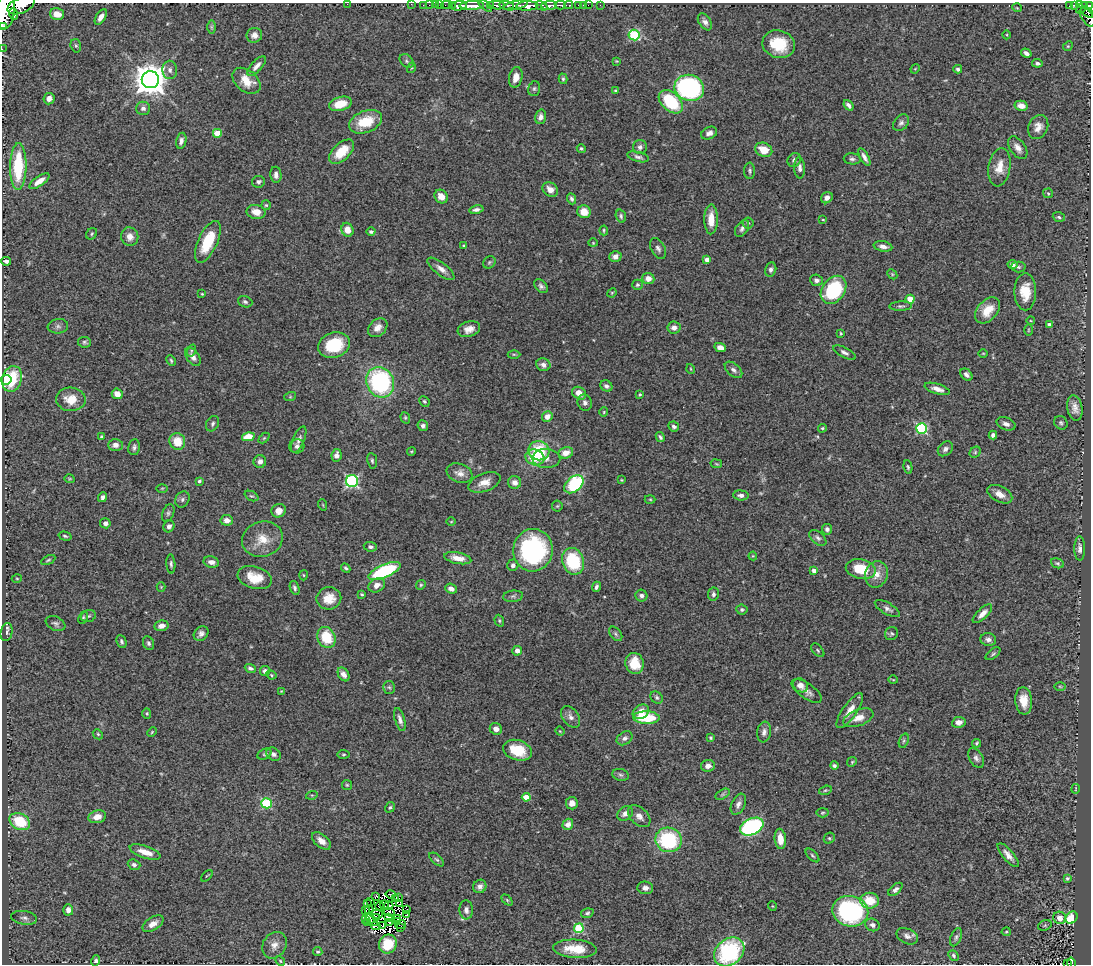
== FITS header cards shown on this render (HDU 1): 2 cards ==
NAXIS1  =                 1089
NAXIS2  =                  962

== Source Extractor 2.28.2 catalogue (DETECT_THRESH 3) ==
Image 1089 x 962 px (HDU 1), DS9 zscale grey, 1 PNG px = 1 image px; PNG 1093 x 966 px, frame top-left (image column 1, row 962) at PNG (2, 3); each listed source drawn as its Kron ellipse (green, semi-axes under 4 px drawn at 4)
Background 0.812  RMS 0.056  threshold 0.167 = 3 sigma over >= 5 px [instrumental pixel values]
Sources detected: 414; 9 with non-positive FLUX_AUTO (blend fragments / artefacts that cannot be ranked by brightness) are neither listed nor drawn; the other 405 listed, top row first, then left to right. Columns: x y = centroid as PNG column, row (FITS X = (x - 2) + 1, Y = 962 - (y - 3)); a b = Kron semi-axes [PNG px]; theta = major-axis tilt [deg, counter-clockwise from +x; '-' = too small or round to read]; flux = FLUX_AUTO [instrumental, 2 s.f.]
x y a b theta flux
347 4 2 2 - 3.8
411 4 2 2 - 13
21 5 14 8 23 3100
423 5 2 2 - 12
429 5 2 2 - 13
436 5 3 2 - 20
440 5 2 2 - 19
447 5 6 2 -1 19
497 5 8 3 -3 470
506 5 7 2 -3 250
516 5 12 3 12 650
560 5 6 3 -2 210
569 5 4 2 - 140
578 5 3 3 - 49
583 5 2 2 - 11
588 5 2 2 - 11
600 5 2 2 - 9.9
1075 5 4 3 - 120
1080 5 3 2 - 78
1089 5 3 2 - 100
452 6 2 2 - 88
459 6 8 4 7 1200
472 6 12 3 3 2000
485 6 8 4 -37 160
491 6 3 3 - 300
527 6 11 4 3 2400
541 6 6 3 -28 550
549 6 8 4 5 990
1069 6 3 3 - 69
1017 8 5 3 - 2.9
1082 8 7 3 44 120
5 11 18 9 82 7300
1087 12 7 2 -38 54
13 14 6 3 -71 510
57 14 7 5 -15 43
101 17 8 4 59 23
1087 17 11 6 -53 270
705 22 9 6 -57 16
2 26 3 2 - 360
211 27 7 4 -90 6.2
254 35 8 7 - 20
634 35 5 5 - 310
1007 35 4 3 - 2.9
779 44 16 13 -16 130
76 46 7 5 -73 6.5
1068 46 5 4 - 4.4
2 49 2 2 - 11
1026 53 5 4 - 14
406 61 8 5 -42 8.6
616 61 4 3 - 3.1
1037 63 5 4 - 10
257 66 12 5 47 22
411 68 5 3 - 3.5
915 69 5 4 - 3.4
958 69 4 4 - 9.6
170 70 9 7 -88 17
516 77 10 6 77 28
563 79 5 4 - 5.9
150 80 8 8 - 6800
246 81 16 10 -39 65
689 88 15 13 -18 590
534 89 7 5 74 7.3
616 91 4 3 - 5.5
49 99 6 5 - 18
671 102 14 9 -44 230
340 104 11 7 16 75
849 105 6 3 -50 12
1021 106 6 5 - 29
143 108 7 6 - 13
541 117 7 5 74 16
365 122 17 11 21 110
901 123 9 6 50 12
1038 127 12 9 66 29
217 133 4 4 - 86
709 133 8 6 26 17
181 141 8 5 78 14
640 147 7 7 - 11
581 148 4 4 - 6.1
1018 148 13 7 -54 25
764 150 9 7 -24 60
342 152 15 8 44 86
638 157 11 5 -15 12
864 157 10 4 -61 15
852 159 8 5 -6 10
794 160 7 6 - 12
18 166 23 8 89 210
999 167 19 11 81 53
800 168 10 5 -87 14
750 171 8 5 -90 8.2
276 175 8 5 -85 19
39 181 12 5 35 29
258 182 6 6 - 12
550 189 8 6 -38 27
1048 193 5 4 - 4.8
441 197 7 6 - 33
827 198 6 5 - 15
571 199 6 4 -69 9.7
266 205 5 5 - 4.9
476 210 7 4 11 13
256 212 9 7 -11 39
584 212 7 6 - 52
621 216 7 5 -74 8
1059 217 6 4 -19 7.1
711 219 15 6 89 59
823 220 4 2 - 3
748 223 5 5 - 6.2
742 228 9 6 57 13
347 230 7 6 - 40
604 230 5 3 - 4.6
371 232 4 3 - 6.5
92 234 6 5 - 5.9
130 237 9 8 - 30
208 242 22 9 65 130
593 243 4 4 - 3.2
464 246 3 3 - 7.7
883 246 9 5 -10 17
658 248 11 7 -62 14
615 256 6 5 - 22
707 259 4 4 - 23
6 261 5 3 - 9.6
489 262 7 5 45 6.2
1012 264 5 4 - 19
1018 267 7 5 -2 7.3
441 269 16 6 -38 24
771 269 7 5 77 9.9
892 274 6 4 -46 4.8
648 279 6 5 - 30
816 280 6 5 - 14
638 285 5 5 - 7.4
541 286 8 5 -46 11
833 290 15 11 53 290
1025 292 18 11 -90 79
612 293 5 4 - 4
202 294 3 3 - 3.8
910 299 4 4 - 89
245 302 7 5 -21 8.6
901 306 11 4 1 10
988 310 15 10 48 69
1031 321 4 3 - 2.8
1049 324 4 4 - 11
58 326 10 7 7 14
378 328 11 8 42 28
674 328 6 6 - 19
469 329 11 7 18 28
1028 330 6 4 90 4.3
841 333 3 2 - 3.6
85 342 6 5 - 7
334 345 16 12 18 160
720 347 6 4 -24 21
191 350 6 3 71 5.6
845 352 12 5 -27 13
983 353 4 3 - 3.1
514 354 6 4 -1 5.4
193 357 10 6 -55 21
171 360 6 4 -63 5.4
543 365 7 6 - 17
691 369 5 3 - 3.1
733 370 10 6 -41 13
966 375 7 5 -48 14
12 379 13 9 74 170
6 380 5 4 - 28
380 382 16 13 -64 520
606 386 6 5 - 12
937 389 13 5 -16 25
579 393 7 6 - 37
117 394 5 5 - 39
640 394 3 3 - 4.1
290 397 6 4 19 5
71 399 15 12 -3 64
424 401 5 5 - 6.1
585 403 8 7 - 13
1075 408 13 7 -80 27
604 412 5 4 - 4.1
547 417 5 5 - 32
405 418 6 4 -71 5.3
1061 423 7 6 - 8
213 424 8 6 60 9.9
1006 424 10 6 -19 17
423 426 5 5 - 11
674 426 5 5 - 11
822 428 4 3 - 4.6
922 429 5 5 - 390
993 435 4 4 - 11
101 437 4 2 - 4.1
248 437 6 4 13 58
660 437 5 3 - 7.3
264 438 6 4 45 4.3
299 440 14 5 67 16
177 441 8 8 - 70
115 445 7 6 - 23
297 446 7 7 - 14
134 447 8 5 80 10
945 449 8 6 42 15
411 451 4 3 - 4.1
539 451 10 9 - 150
975 452 6 5 - 5.8
566 453 7 5 13 37
336 455 6 5 - 20
535 457 9 8 - 89
546 458 14 9 -1 26
260 461 6 6 - 19
372 461 8 5 -82 7.6
716 464 6 3 -9 3.6
908 467 7 4 -82 6.4
460 473 13 9 -20 25
69 479 5 4 - 4
622 480 4 3 - 3.6
199 481 4 3 - 6.4
352 481 6 6 - 560
485 482 17 9 21 40
514 482 6 6 - 20
574 484 11 7 39 300
162 488 5 3 - 3.6
1000 494 13 8 -27 34
741 495 7 5 -5 16
251 496 7 4 -24 6.3
103 497 5 3 - 10
182 499 8 7 - 11
650 499 5 3 - 3.8
323 505 6 3 -72 3.7
557 506 5 5 - 4.7
279 511 7 6 - 26
168 513 9 5 68 9
227 520 6 5 - 24
451 522 5 3 - 3
105 523 5 5 - 16
169 526 6 5 - 13
827 529 5 5 - 11
65 536 6 4 -16 6.1
818 538 10 6 -41 12
262 539 20 17 18 75
370 547 6 4 -7 8.9
1080 548 12 5 -89 16
533 550 21 19 82 540
753 556 4 4 - 3.7
458 558 13 5 -11 41
48 560 8 3 26 5.4
573 561 13 11 -70 220
211 562 8 5 -11 20
1057 563 7 5 -20 6.7
171 564 9 4 -86 8.4
513 565 6 5 - 11
346 568 5 4 - 6.1
861 569 15 9 -13 120
384 571 17 6 23 330
814 571 4 4 - 20
876 574 13 11 66 42
303 575 5 3 - 3.7
255 578 17 11 -16 73
17 579 5 3 - 3.7
377 585 9 6 29 23
421 585 5 4 - 5.6
161 587 4 4 - 3.7
596 587 5 3 - 8.4
295 588 7 4 -71 8.1
451 589 6 5 - 15
362 594 4 3 - 4.9
713 594 6 5 - 11
513 596 10 5 5 10
641 596 6 6 - 13
329 598 12 11 - 55
887 609 14 5 -29 15
742 610 5 5 - 7.1
982 614 12 5 44 28
88 616 8 5 16 8.7
83 617 6 4 64 5.6
499 621 6 4 -71 5.1
55 623 10 7 -24 11
161 626 7 5 11 19
7 632 9 5 78 11
201 634 8 6 47 15
616 634 8 5 -50 8
891 634 7 6 - 7.7
326 637 11 8 -63 120
988 639 8 6 -14 17
121 641 7 4 -67 8.1
148 643 7 5 -66 9
818 650 8 5 -47 5.7
517 651 5 4 - 18
993 654 8 4 37 7.2
634 663 10 9 - 70
250 668 6 4 -21 9
265 671 5 5 - 15
344 674 7 5 -57 18
271 675 5 4 - 4.5
893 680 5 3 - 3.3
800 685 8 6 -34 27
1060 686 6 3 -2 3.7
389 687 6 5 - 7
281 691 3 3 - 2.8
807 691 17 7 -34 25
657 698 7 5 -45 8.3
1024 701 14 8 -85 56
850 711 21 7 55 45
641 712 9 6 32 41
147 714 5 4 - 5
571 717 12 8 -54 19
646 718 13 6 -1 160
858 718 16 8 21 43
400 720 12 5 -74 16
959 722 7 5 11 21
496 729 6 5 - 21
560 731 4 4 - 3.3
152 732 5 3 - 3.8
764 732 10 7 80 17
98 734 5 4 - 4.9
625 738 8 6 34 15
711 738 3 3 - 5.1
904 741 7 4 71 6.3
976 743 4 3 - 4.8
517 750 15 10 -18 110
264 754 7 5 27 6.7
273 754 8 6 -35 13
343 754 6 4 -4 4.9
976 758 11 6 -59 14
852 762 5 4 - 4.5
708 766 7 6 - 23
834 766 4 4 - 8
621 775 8 6 -16 9.1
347 785 5 5 - 4.8
1076 789 5 2 - 3
825 790 6 4 19 5.4
723 794 8 4 32 7.8
312 795 6 4 17 4.2
526 797 4 4 - 71
266 803 5 5 - 280
572 803 6 6 - 23
738 804 11 6 65 17
390 807 5 4 - 6.1
625 813 8 6 37 21
823 813 6 4 4 5.4
639 816 13 8 -43 25
97 817 9 6 12 36
20 822 11 8 -27 150
568 824 6 5 - 17
752 827 12 8 25 570
829 838 6 5 - 5.7
780 839 10 5 -84 51
669 840 13 12 - 310
321 841 11 6 -39 26
145 852 16 6 -19 44
812 855 8 4 -45 6
1008 855 15 5 -49 25
437 860 9 4 -40 7.4
134 865 6 5 - 11
207 876 7 2 44 3.4
1067 878 4 3 - 6.3
480 886 7 6 - 14
645 888 8 6 -5 18
895 889 8 4 42 11
391 895 5 3 - 0.38
376 896 3 3 - 7.8
399 898 2 2 - 3.4
396 899 2 2 - 5
507 900 6 4 -46 5
370 901 3 2 - 2.2
870 901 9 8 - 82
367 904 3 2 - 8
400 904 3 2 - 4.6
384 905 4 2 - 3.4
379 906 4 2 - 4.8
389 906 5 2 - 12
772 906 5 3 - 3.2
68 910 5 5 - 19
369 910 4 2 - 0.0029
406 910 2 2 - 3.3
466 910 9 6 -86 16
365 911 4 3 - 28
850 911 18 15 -12 540
389 912 6 3 -18 3.5
587 913 6 4 16 7.5
377 914 6 3 1 5.4
406 915 3 2 - 4
388 917 3 2 - 8.2
24 918 13 7 -8 15
377 918 4 2 - 2.5
1060 918 6 6 - 26
1072 918 7 5 48 130
365 919 4 3 - 12
397 919 3 2 - 1.1
372 920 7 2 -41 2.4
389 922 4 3 - 11
397 922 4 2 - 4.9
367 923 3 2 - 2.5
153 924 12 6 32 26
401 925 5 2 - 4.8
872 925 7 6 - 13
1045 925 7 5 18 5.6
376 926 4 3 - 11
383 926 3 2 - 2.6
400 928 2 2 - 2.5
579 928 5 5 - 250
1006 932 4 4 - 4.2
907 936 11 7 -25 17
956 937 9 5 68 9.4
388 944 9 9 - 82
274 945 14 11 57 33
575 949 22 9 -3 79
318 952 5 4 - 5.5
729 952 17 13 40 400
953 956 6 4 -50 6.5
96 961 6 4 75 8.5
280 961 5 4 - 4.5
1071 963 5 4 - 97
1068 964 3 2 - 24
At the frame edge (FLAGS 8, measured only in part): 10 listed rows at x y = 347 4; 411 4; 21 5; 1089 5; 5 11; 1087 17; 2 26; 2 49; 1071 963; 1068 964
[9 non-positive-flux detections neither listed nor drawn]